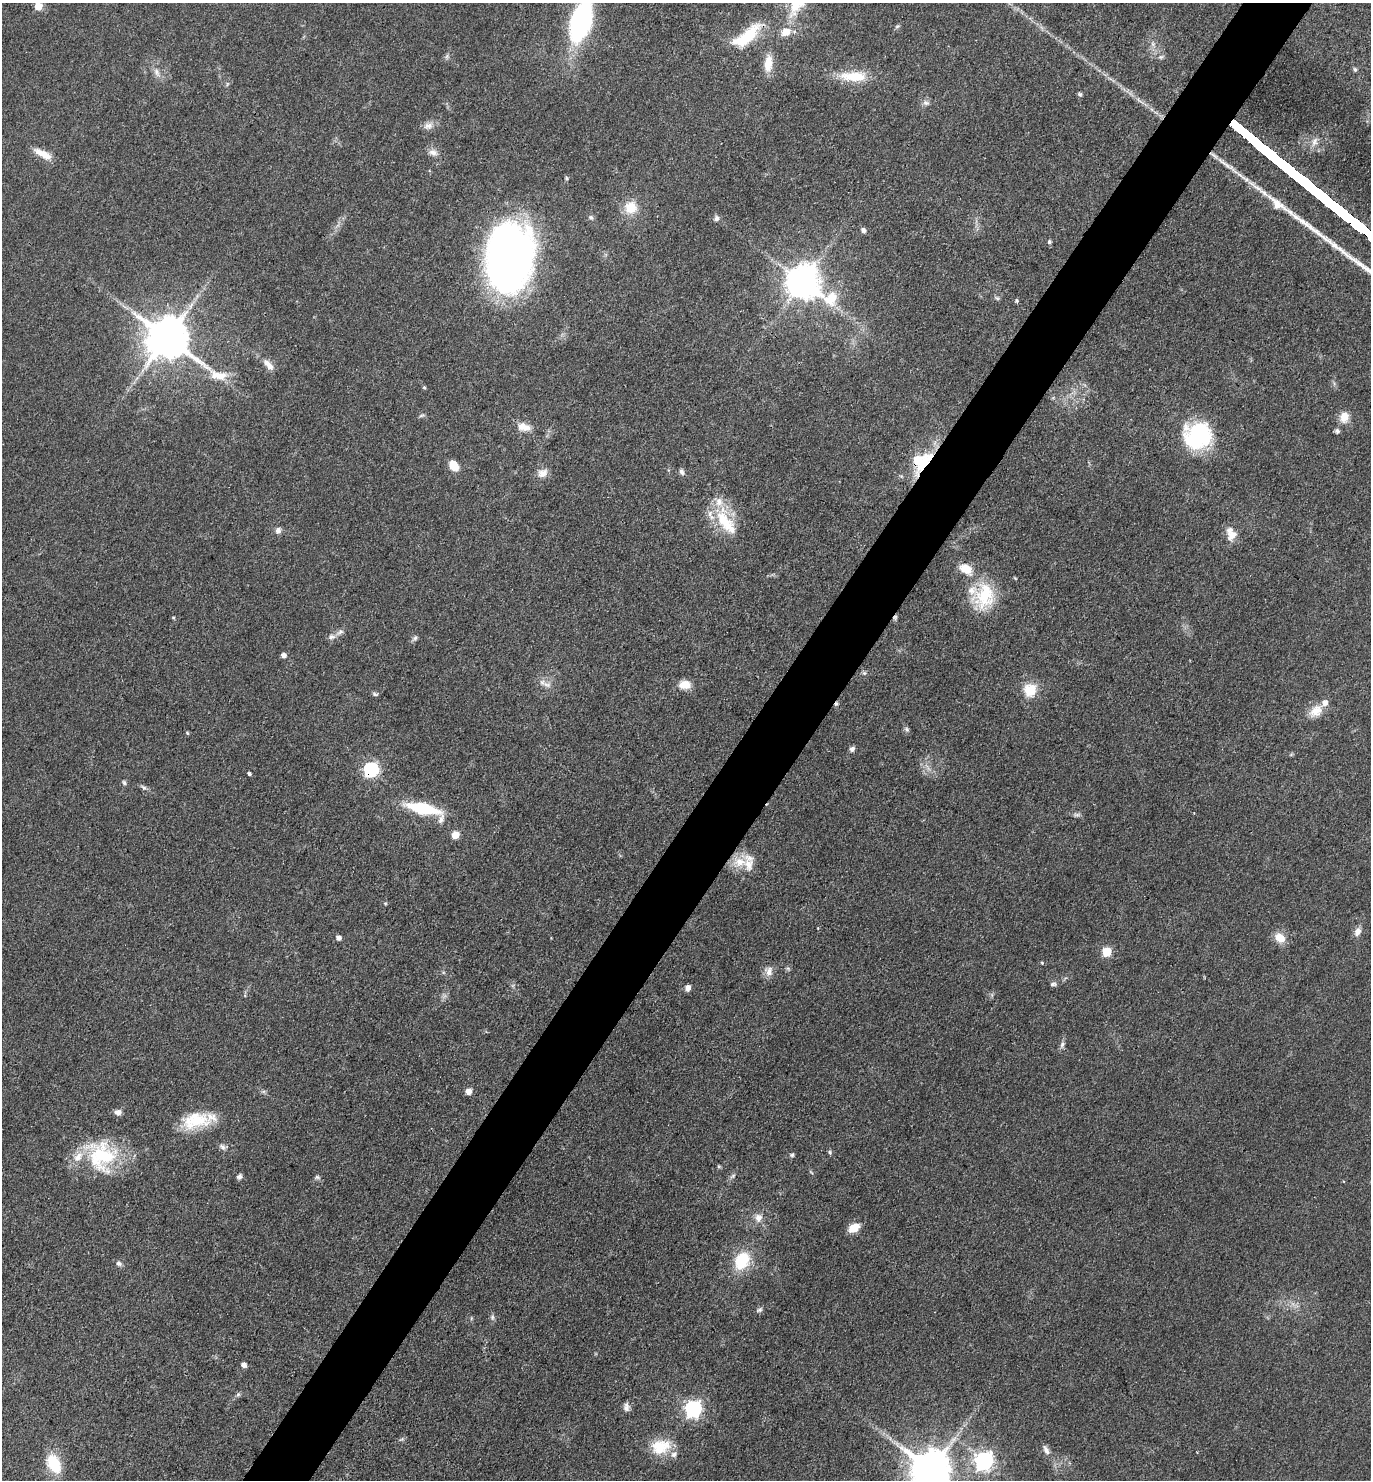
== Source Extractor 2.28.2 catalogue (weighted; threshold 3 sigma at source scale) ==
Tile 10 of 4 x 4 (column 2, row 3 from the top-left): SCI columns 1663-3031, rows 1481-2958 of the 5922 x 5917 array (HDU 1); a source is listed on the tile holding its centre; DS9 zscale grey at full resolution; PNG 1373 x 1482 px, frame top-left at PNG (2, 3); no overlay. Shown black and unused: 5% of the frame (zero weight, under 3 of 4 exposures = <1% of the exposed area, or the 3 px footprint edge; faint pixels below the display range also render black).
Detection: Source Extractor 2.28.2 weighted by HDU 2 'WHT'; one run over the whole footprint, this tile lists its part. Background 0.071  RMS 0.0061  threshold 0.0277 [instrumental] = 3 sigma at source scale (4.5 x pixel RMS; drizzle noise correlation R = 1.50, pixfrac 1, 0.05/0.05 arcsec/px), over >= 5 px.
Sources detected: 115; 1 too faint to see at this stretch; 2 cosmic-ray / hot-pixel residue — not listed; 11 inside a brighter listed object's ellipse — not listed separately; the other 101 listed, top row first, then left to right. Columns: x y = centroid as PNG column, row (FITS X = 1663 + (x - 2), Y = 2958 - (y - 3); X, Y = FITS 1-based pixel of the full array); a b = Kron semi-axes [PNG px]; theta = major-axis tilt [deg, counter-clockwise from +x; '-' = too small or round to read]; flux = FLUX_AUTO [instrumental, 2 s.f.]
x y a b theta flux
38 6 5 5 - 14
581 21 34 16 74 150
897 26 7 5 21 1.1
786 32 12 9 22 7.7
747 36 41 15 39 30
447 57 8 5 71 1.4
768 64 20 10 84 11
1355 70 5 5 - 1.4
157 72 14 8 -64 4.2
854 76 37 13 -1 19
1080 94 6 5 - 1.1
926 103 9 6 -19 2.2
428 126 14 10 14 4.2
433 152 13 9 -15 3.9
43 154 23 8 -28 8.5
566 178 6 4 -88 0.92
631 207 15 14 - 13
591 217 7 6 - 1.5
716 218 8 7 - 2
863 230 7 6 - 1.9
1049 242 5 5 - 1.3
509 257 55 35 84 490
803 282 13 10 -31 1400
997 298 7 4 -36 1.1
1017 301 5 4 - 1.2
167 338 15 12 -36 2700
266 363 13 9 -32 4.5
424 387 5 4 - 0.75
421 415 8 4 10 1.1
1344 417 14 11 80 7.3
523 427 18 11 -9 7
1337 431 6 5 - 1.7
1198 436 27 25 26 69
919 461 22 17 42 30
453 465 11 8 -48 9.6
681 472 8 6 -68 2
542 473 14 11 29 5.3
724 521 38 20 -62 27
278 530 9 8 - 2.5
1232 535 15 12 49 6.6
966 569 16 10 -32 11
984 596 35 28 73 33
173 618 5 4 - 0.73
340 632 13 6 33 2.7
415 638 9 6 47 1.6
283 655 5 5 - 3.1
864 673 6 5 - 1.1
547 685 13 7 -17 3.6
685 685 14 10 3 7.5
1030 690 16 15 - 14
375 694 9 5 -10 1.2
1316 711 22 13 42 9
907 729 8 5 -42 1.4
852 749 6 5 - 2
371 770 7 6 - 140
249 774 4 3 - 1.4
124 783 7 6 - 1.3
143 787 11 6 -38 1.8
423 809 29 9 -17 50
1077 815 11 4 -4 1.7
455 835 6 5 - 11
740 862 22 17 12 14
385 903 5 4 - 0.69
1357 932 12 8 69 3.8
338 938 5 5 - 3.1
1280 938 12 9 -39 9.4
1107 952 5 5 - 28
1042 963 5 4 - 0.73
788 968 7 4 -2 0.98
769 971 14 11 -80 4.9
1053 984 9 6 14 1.8
688 988 7 6 - 3
1062 1045 11 5 79 2.1
468 1091 5 5 - 5.4
118 1112 7 6 - 3.4
196 1120 36 19 9 26
222 1147 10 7 -34 2.2
830 1152 6 4 -88 0.95
792 1155 6 5 - 1.1
101 1156 41 35 -65 52
719 1167 6 4 -18 0.83
811 1172 7 3 -44 0.69
733 1176 8 5 36 1.5
239 1177 7 6 - 1.8
317 1177 8 5 0 1.3
758 1218 12 10 87 4.8
854 1228 12 8 33 9.5
742 1261 16 13 63 28
119 1263 8 7 - 1.9
759 1310 9 5 29 1.4
492 1317 9 6 -81 1.6
244 1365 6 6 - 2.5
238 1394 6 5 - 1.2
626 1407 11 8 85 2.9
693 1409 7 7 - 200
402 1439 8 4 31 1.1
661 1447 28 19 14 19
1046 1450 13 6 -62 3.1
984 1461 7 7 - 250
54 1463 21 13 -65 22
931 1470 12 11 - 2400
Overlapping masked pixels (flux is a lower limit): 3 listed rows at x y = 747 36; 919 461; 371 770
Isophote crosses this tile's border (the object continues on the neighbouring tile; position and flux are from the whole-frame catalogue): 3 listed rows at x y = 38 6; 581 21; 931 1470
Unlisted compact peaks at least as high as the median listed source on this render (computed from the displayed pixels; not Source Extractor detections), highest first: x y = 1276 206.